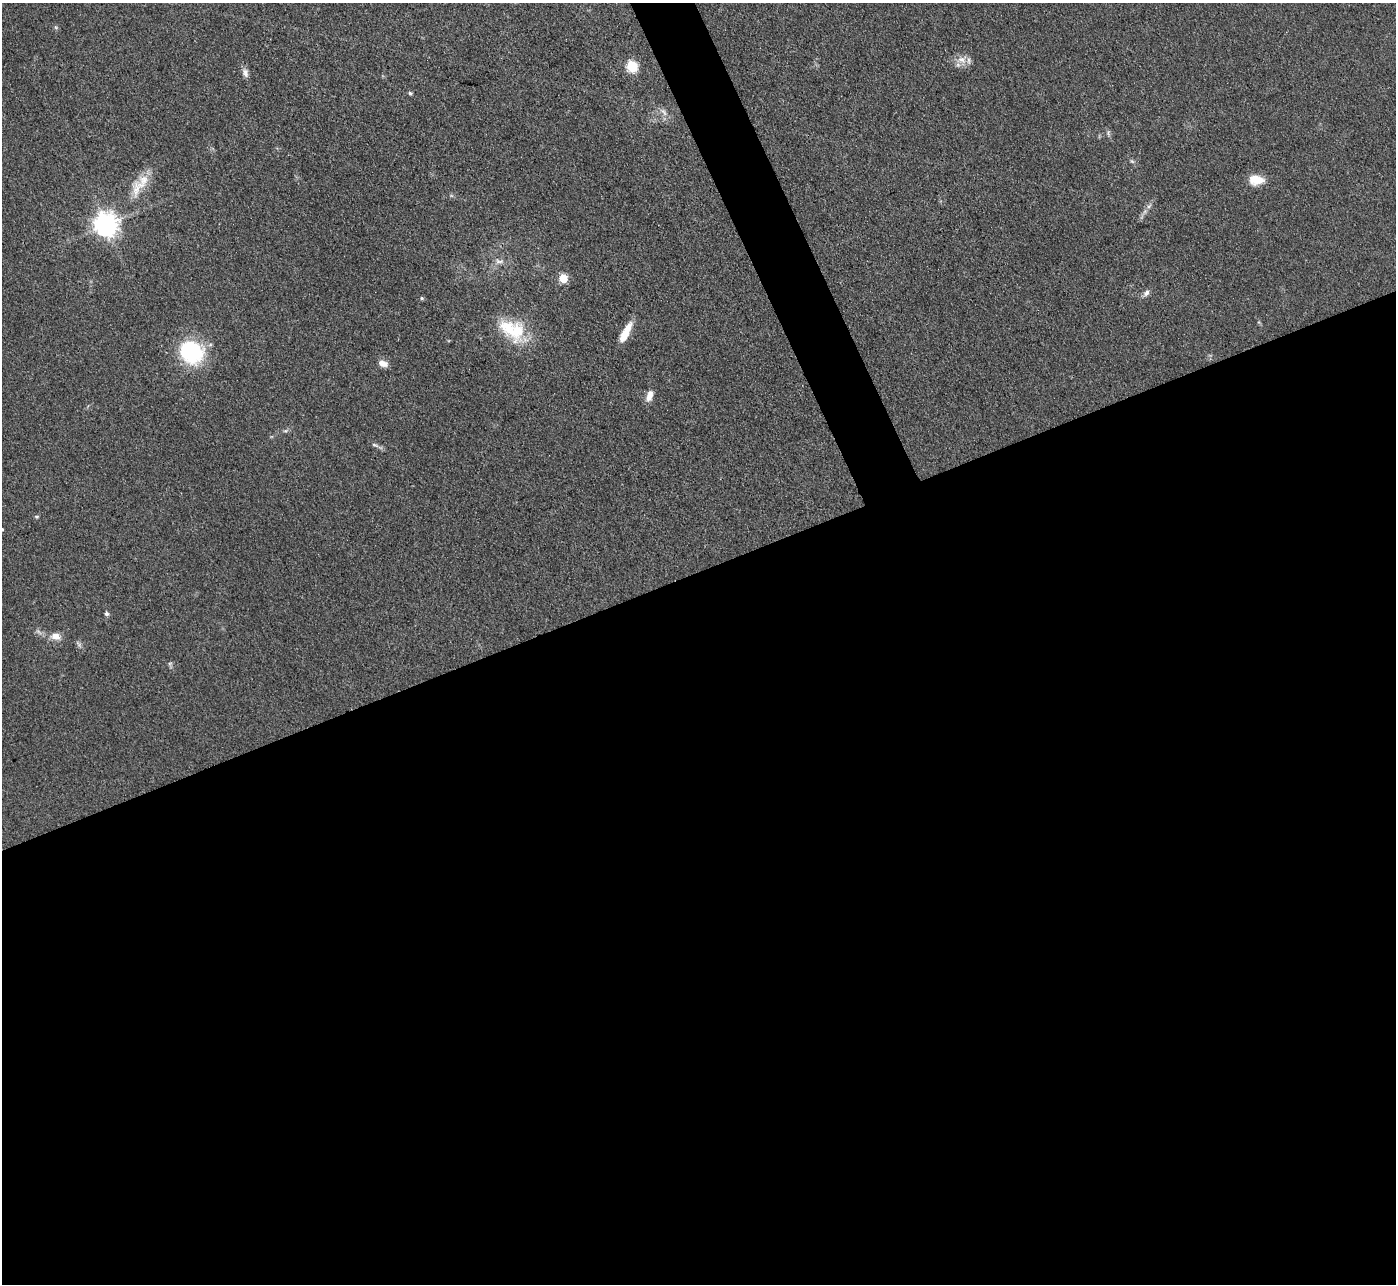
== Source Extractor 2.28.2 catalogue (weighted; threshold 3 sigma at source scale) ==
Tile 15 of 4 x 4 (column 3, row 4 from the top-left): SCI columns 2788-4181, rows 152-1433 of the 5575 x 5562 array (HDU 1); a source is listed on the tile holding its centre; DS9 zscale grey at full resolution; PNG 1398 x 1286 px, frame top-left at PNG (2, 3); no overlay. Shown black and unused: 57% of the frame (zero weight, under 3 of 4 exposures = <1% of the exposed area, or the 3 px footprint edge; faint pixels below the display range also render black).
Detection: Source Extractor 2.28.2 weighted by HDU 2 'WHT'; one run over the whole footprint, this tile lists its part. Background 0.134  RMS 0.0072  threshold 0.0325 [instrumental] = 3 sigma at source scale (4.5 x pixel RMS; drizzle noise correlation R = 1.50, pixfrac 1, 0.05/0.05 arcsec/px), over >= 5 px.
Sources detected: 26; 1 inside a brighter listed object's ellipse — not listed separately; the other 25 listed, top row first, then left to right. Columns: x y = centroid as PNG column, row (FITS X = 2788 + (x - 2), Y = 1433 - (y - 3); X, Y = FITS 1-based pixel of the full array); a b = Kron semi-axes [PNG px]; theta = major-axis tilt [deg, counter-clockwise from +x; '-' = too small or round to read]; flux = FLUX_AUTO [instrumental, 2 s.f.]
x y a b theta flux
962 59 14 9 22 7
632 66 6 6 - 51
245 72 12 7 -68 3.6
410 93 5 4 - 1.4
664 112 14 5 -57 3.3
1108 132 8 3 85 1.3
1132 161 7 4 -19 1.1
1256 180 17 11 -4 12
143 182 27 14 64 16
106 224 8 8 - 660
499 261 13 5 -6 3.1
563 278 5 5 - 27
1146 293 10 6 61 2.8
422 298 5 4 - 1.1
508 328 43 18 -50 31
625 333 24 7 62 14
191 352 26 23 -43 63
383 363 11 7 -16 5.2
649 396 15 8 70 5.6
285 431 6 4 17 1.2
375 445 12 4 -20 2
36 517 6 4 -1 0.99
2 529 3 3 - 1.8
106 614 6 5 - 1.5
56 636 14 10 -13 6.2
Isophote crosses this tile's border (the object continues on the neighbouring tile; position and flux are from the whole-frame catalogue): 1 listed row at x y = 2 529